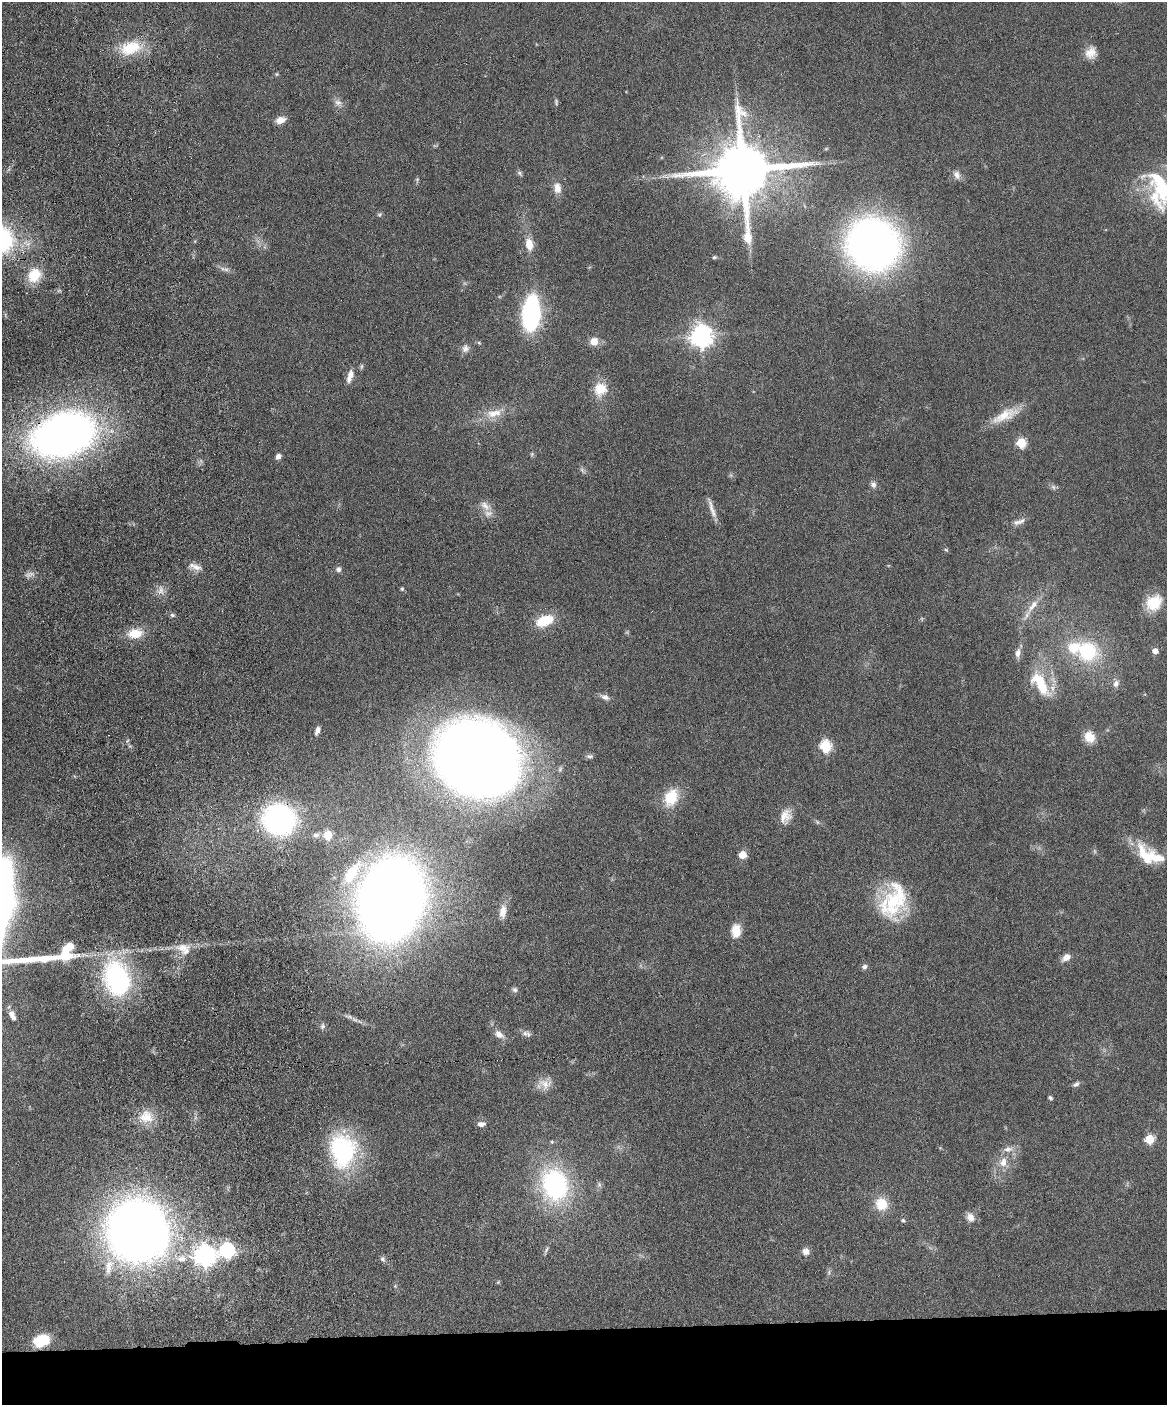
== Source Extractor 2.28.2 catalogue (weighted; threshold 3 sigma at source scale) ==
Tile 11 of 4 x 3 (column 3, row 3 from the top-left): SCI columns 2386-3550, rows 245-1647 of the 4773 x 4594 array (HDU 1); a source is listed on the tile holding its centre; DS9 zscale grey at full resolution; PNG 1169 x 1407 px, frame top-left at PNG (2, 2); no overlay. Shown black and unused: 5% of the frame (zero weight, under 4 of 8 exposures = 3% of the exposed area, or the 3 px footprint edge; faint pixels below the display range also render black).
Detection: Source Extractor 2.28.2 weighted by HDU 2 'WHT'; one run over the whole footprint, this tile lists its part. Background 0.0807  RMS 0.0046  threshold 0.0188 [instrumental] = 3 sigma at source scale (4.09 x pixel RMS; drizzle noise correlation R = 1.36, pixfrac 0.8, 0.05/0.05 arcsec/px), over >= 5 px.
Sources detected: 119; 5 too faint to see at this stretch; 2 inside a brighter object's white glare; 1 long thin detection or spike segment (spike, bleed or trail) — not listed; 5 inside a brighter listed object's ellipse — not listed separately; the other 106 listed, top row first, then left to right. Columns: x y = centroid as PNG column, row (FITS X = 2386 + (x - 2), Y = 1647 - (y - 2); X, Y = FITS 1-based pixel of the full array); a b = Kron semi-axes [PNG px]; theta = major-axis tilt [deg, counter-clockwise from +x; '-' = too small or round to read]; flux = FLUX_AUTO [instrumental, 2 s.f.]
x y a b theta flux
131 48 29 18 18 15
1091 53 15 13 62 4.6
277 74 5 5 - 0.53
556 102 9 4 -74 0.78
338 103 12 8 -17 2.2
280 120 12 7 16 3.5
826 149 6 3 19 0.45
743 170 17 16 - 3900
520 173 8 5 -46 0.91
957 175 12 8 -75 2.3
665 176 13 2 -17 0.89
417 180 5 5 - 0.61
557 188 15 10 -84 3.7
1161 189 57 21 -53 32
379 214 7 5 34 0.74
529 244 13 8 -82 6
873 244 37 34 -38 290
714 257 6 4 6 0.7
226 269 9 6 -28 1.5
34 275 16 13 60 11
531 313 21 11 84 97
701 336 8 8 - 320
594 341 10 9 - 4.1
479 343 6 4 -19 0.53
465 348 11 9 82 2.2
361 366 8 4 81 0.7
350 376 16 6 74 3.7
600 389 15 14 - 8.8
494 413 25 11 11 7.2
1005 415 38 12 25 9.7
64 435 43 28 17 330
1021 443 5 5 - 23
278 456 6 5 - 2
582 470 11 4 -50 1
873 484 9 8 - 1.6
1053 487 7 6 - 1.1
485 506 17 10 -36 3.7
712 508 31 6 -71 3.6
1017 522 15 7 7 2.3
946 550 6 5 - 0.6
196 567 15 8 -17 3
338 569 7 7 - 1.4
402 589 6 5 - 0.62
161 591 10 9 - 2.6
1154 603 15 12 42 15
1033 605 27 8 53 6
172 615 6 5 - 0.82
545 621 21 11 21 11
135 633 19 12 7 7.5
1088 651 26 24 -30 30
1155 651 5 5 - 3.5
1018 653 11 6 82 2.5
1040 683 37 15 -57 17
1116 683 10 8 70 2.1
605 697 13 7 -23 2
317 730 9 5 68 2.2
1089 737 12 10 -55 7
825 746 6 6 - 41
589 756 10 5 0 1.1
476 759 63 50 -26 720
671 797 19 14 64 13
785 816 20 14 71 5.3
279 819 25 24 - 97
316 835 9 7 15 1.5
328 835 5 5 - 19
1144 854 29 17 -64 12
742 855 5 5 - 11
352 873 33 14 55 20
391 899 45 34 76 950
894 901 46 29 68 33
503 911 18 9 82 4
736 931 14 10 89 6.7
68 947 11 7 34 7
183 948 22 12 5 6.3
1066 957 11 8 35 3
864 967 7 7 - 1.3
117 978 38 27 -76 65
515 990 7 7 - 1.1
12 1015 12 6 -65 2.4
322 1026 8 7 - 1.2
525 1033 9 8 - 1.7
499 1034 13 8 -39 3
545 1084 19 14 -11 4.9
1076 1084 9 6 34 1.2
1050 1098 5 4 - 0.78
146 1117 21 19 -6 8.7
481 1124 10 6 5 1.8
1149 1139 5 5 - 20
552 1142 5 5 - 0.56
1008 1149 14 8 8 3
343 1150 43 32 -85 46
1003 1162 13 10 77 4.5
555 1185 31 24 -73 68
881 1204 13 12 - 9.8
970 1217 12 9 -61 3.2
903 1220 6 5 - 0.74
137 1230 41 40 - 500
227 1250 7 7 - 85
546 1250 11 4 63 1
806 1251 9 8 - 2.5
204 1256 8 8 - 270
181 1258 13 10 10 4.5
383 1259 7 6 - 1.1
109 1267 24 11 77 6.6
829 1272 7 4 73 0.77
41 1340 19 13 20 12
Overlapping masked pixels (flux is a lower limit): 2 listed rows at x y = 64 435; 279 819
Isophote crosses this tile's border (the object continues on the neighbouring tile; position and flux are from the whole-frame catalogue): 1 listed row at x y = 1161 189